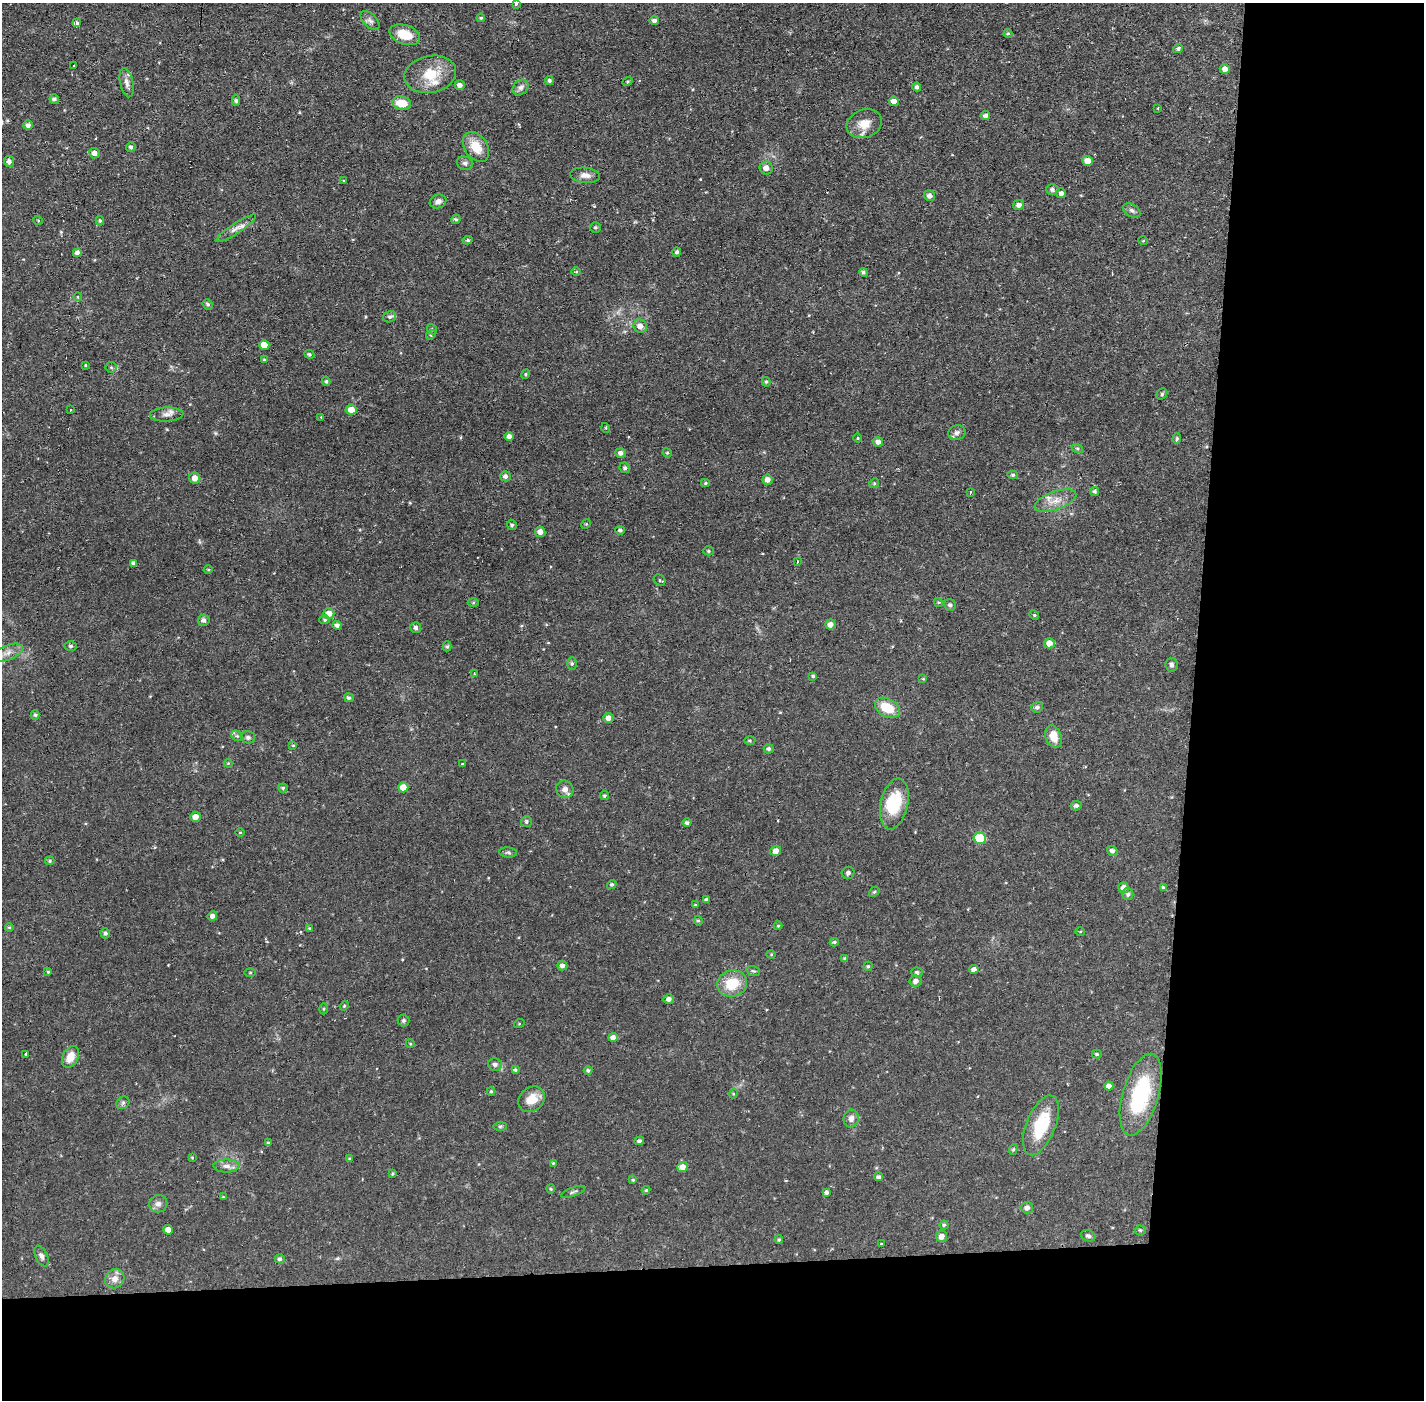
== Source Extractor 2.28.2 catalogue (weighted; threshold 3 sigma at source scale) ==
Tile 9 of 3 x 3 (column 3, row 3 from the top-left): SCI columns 2846-4267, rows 53-1450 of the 4267 x 4298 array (HDU 1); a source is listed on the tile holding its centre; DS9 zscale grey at full resolution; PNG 1426 x 1402 px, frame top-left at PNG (2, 3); each listed source drawn as its Kron ellipse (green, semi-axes under 4 px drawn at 4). Shown black and unused: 24% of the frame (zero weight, under 2 of 3 exposures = <1% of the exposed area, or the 3 px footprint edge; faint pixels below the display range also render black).
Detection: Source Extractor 2.28.2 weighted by HDU 2 'WHT'; one run over the whole footprint, this tile lists its part. Background 0.0564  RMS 0.006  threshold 0.0269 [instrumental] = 3 sigma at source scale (4.5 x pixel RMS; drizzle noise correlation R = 1.50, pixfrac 1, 0.05/0.05 arcsec/px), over >= 5 px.
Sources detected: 233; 1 inside a brighter object's white glare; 5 cosmic-ray / hot-pixel residue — neither listed nor drawn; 5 inside a brighter listed object's ellipse — not listed separately; the other 222 listed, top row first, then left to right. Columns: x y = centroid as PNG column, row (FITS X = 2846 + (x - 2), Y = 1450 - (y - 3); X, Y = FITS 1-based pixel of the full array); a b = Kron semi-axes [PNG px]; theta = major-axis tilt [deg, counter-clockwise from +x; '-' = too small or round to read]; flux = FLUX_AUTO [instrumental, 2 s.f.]
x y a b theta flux
516 4 3 3 - 1.2
481 18 4 3 - 0.72
370 20 12 6 -45 2.2
654 20 5 4 - 2
76 23 3 3 - 3.5
1008 34 4 4 - 0.74
405 35 16 9 -19 11
1178 48 5 4 - 1
74 66 4 3 - 3
1225 69 5 5 - 3.2
430 74 26 18 11 16
549 80 4 4 - 1.2
627 81 5 4 - 0.69
127 83 15 6 -78 3.1
460 85 5 4 - 2.6
521 87 9 7 45 2.2
917 87 4 4 - 1.6
54 99 5 4 - 1.4
236 101 5 4 - 1.2
894 101 5 4 - 3.6
402 103 9 6 -11 10
1158 108 3 3 - 0.69
985 116 5 4 - 1.8
864 124 18 14 21 9.1
28 125 5 5 - 2
131 147 5 4 - 1.2
476 147 16 11 -56 11
94 153 5 5 - 2.6
9 161 5 5 - 2.2
1087 161 5 5 - 4.9
465 163 8 6 -19 1.7
766 168 6 6 - 3.3
585 175 15 7 -7 3.5
343 181 3 2 - 0.71
1052 189 6 5 - 1.7
1061 193 5 5 - 2
930 196 5 5 - 2.2
438 201 8 7 - 2.6
1019 205 5 5 - 2.7
1132 210 9 6 -31 1.8
456 219 5 4 - 1
38 220 5 3 - 0.48
100 221 4 3 - 0.75
595 227 5 5 - 1
236 228 24 5 33 3.9
468 240 5 4 - 0.99
1143 241 5 3 - 0.53
677 252 4 4 - 1.3
77 253 4 4 - 2.7
576 272 5 3 - 0.56
863 272 4 4 - 1.2
78 297 4 3 - 0.55
208 304 5 4 - 1
390 317 7 5 26 1.3
640 326 7 6 - 4
432 329 5 4 - 0.83
431 335 5 4 - 0.71
264 345 5 5 - 6.4
309 354 5 4 - 1
264 360 3 3 - 0.54
86 365 3 3 - 1.5
111 367 5 5 - 0.92
525 374 5 4 - 0.79
326 381 5 4 - 0.95
766 382 5 4 - 0.9
1162 394 6 5 - 0.84
70 410 3 2 - 0.95
351 410 5 5 - 5.5
166 414 17 7 2 3.3
321 417 4 4 - 0.42
606 428 5 3 - 0.55
957 432 9 7 15 2
509 437 4 4 - 3.2
858 438 4 3 - 0.5
1177 439 5 4 - 0.86
878 442 5 4 - 2.6
1077 448 6 4 -19 0.84
621 453 5 4 - 2.2
667 453 5 4 - 0.76
625 468 5 5 - 1.2
1013 475 5 4 - 0.89
505 476 5 5 - 1.8
195 478 5 5 - 4
768 480 5 5 - 3.2
705 483 4 4 - 0.83
874 483 5 4 - 0.8
1094 491 4 4 - 1.1
970 492 3 2 - 1.1
1055 501 22 9 19 6.9
586 524 5 4 - 0.61
512 525 5 4 - 1.1
620 530 4 4 - 1.2
540 532 5 5 - 3.4
709 551 5 4 - 0.73
797 562 3 3 - 1.2
134 563 4 4 - 1.9
208 570 4 3 - 0.58
660 580 6 5 - 0.9
938 602 5 3 - 0.63
473 603 5 3 - 0.75
950 605 6 5 - 1.4
329 613 5 5 - 5.5
1034 615 5 4 - 0.62
204 620 6 5 - 2.3
325 620 5 4 - 0.79
830 624 5 5 - 2.9
337 625 4 4 - 2
416 628 5 5 - 1.6
1049 643 5 5 - 5
71 646 6 4 1 1
447 646 5 4 - 0.95
7 653 16 7 21 4.4
572 664 6 5 - 0.98
1171 665 7 6 - 1.4
474 673 3 3 - 0.59
813 676 4 3 - 0.86
923 679 4 4 - 0.51
349 698 5 4 - 1.3
1037 707 6 5 - 1.5
887 708 13 9 -29 13
35 715 5 4 - 0.93
608 718 5 5 - 3.2
237 736 6 4 -41 1.1
248 737 7 6 - 1.4
1053 737 11 7 -71 7.7
750 740 5 4 - 0.72
293 745 4 3 - 0.55
769 749 5 4 - 1.2
228 763 4 3 - 0.51
462 764 3 2 - 0.67
403 787 5 5 - 6.6
283 788 4 4 - 0.97
565 789 9 8 - 3
604 796 5 4 - 0.93
894 804 26 13 78 25
1076 806 6 4 10 1.4
195 817 5 5 - 4.7
526 822 5 5 - 1.2
687 823 4 4 - 1.4
240 832 4 3 - 0.49
980 838 6 5 - 32
776 851 6 5 - 3.3
1112 851 5 5 - 1.8
508 852 9 5 -5 1.2
50 861 4 4 - 0.8
848 873 6 6 - 1.5
612 884 5 4 - 1
1163 887 4 3 - 0.61
1123 888 5 5 - 3.1
874 892 6 4 41 0.76
1128 894 6 5 - 1.6
707 900 4 4 - 1.5
695 905 4 4 - 0.53
212 916 5 4 - 2.1
698 921 5 4 - 0.89
778 926 4 4 - 0.57
9 927 4 4 - 0.67
309 928 4 3 - 0.5
1080 931 5 3 - 0.51
105 933 5 5 - 1.2
834 942 4 4 - 0.9
771 954 4 4 - 0.57
845 958 4 4 - 0.95
562 966 5 4 - 2.1
868 966 4 4 - 0.76
974 969 4 4 - 2.5
753 971 7 5 -19 0.95
48 972 4 4 - 0.61
250 972 6 4 1 0.56
917 973 5 5 - 1.3
916 981 6 5 - 2.4
732 984 15 13 16 15
669 999 5 5 - 2
344 1006 5 4 - 0.62
323 1009 5 3 - 0.62
404 1020 6 6 - 1.2
519 1024 5 3 - 0.49
613 1037 5 4 - 2.5
410 1043 4 3 - 0.52
26 1054 3 3 - 14
1097 1054 5 4 - 0.76
71 1057 11 7 63 7
495 1064 7 6 - 2.1
515 1070 4 4 - 0.96
588 1071 4 4 - 1.2
1109 1086 4 4 - 3.3
491 1091 4 4 - 0.63
733 1094 5 3 - 0.52
1141 1095 42 18 74 44
531 1099 14 12 37 8.3
123 1103 7 5 44 1.3
851 1119 9 7 79 3.2
1041 1125 31 14 68 27
500 1126 7 4 1 0.9
639 1141 5 4 - 1.2
268 1143 4 3 - 0.73
1013 1149 5 4 - 0.79
192 1158 3 3 - 0.6
349 1158 4 3 - 0.56
553 1163 4 3 - 0.51
227 1166 13 6 0 2.8
682 1167 5 5 - 4.8
392 1174 4 3 - 0.69
878 1177 4 4 - 1.4
633 1180 4 3 - 0.75
551 1189 4 4 - 0.66
646 1190 4 4 - 0.72
573 1192 13 3 21 1.1
827 1193 4 4 - 1.4
223 1197 3 3 - 0.49
158 1204 9 8 - 2.7
1027 1208 6 5 - 2.4
944 1225 4 4 - 0.82
168 1230 5 5 - 4.4
1140 1230 5 4 - 0.92
941 1236 5 5 - 3.6
1088 1236 7 5 -19 1.4
779 1240 4 4 - 0.89
881 1244 3 3 - 1
41 1256 11 6 -65 2.2
280 1259 5 4 - 1.1
115 1279 10 9 - 4.5
Isophote crosses this tile's border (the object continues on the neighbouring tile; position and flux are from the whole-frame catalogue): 1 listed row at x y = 516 4